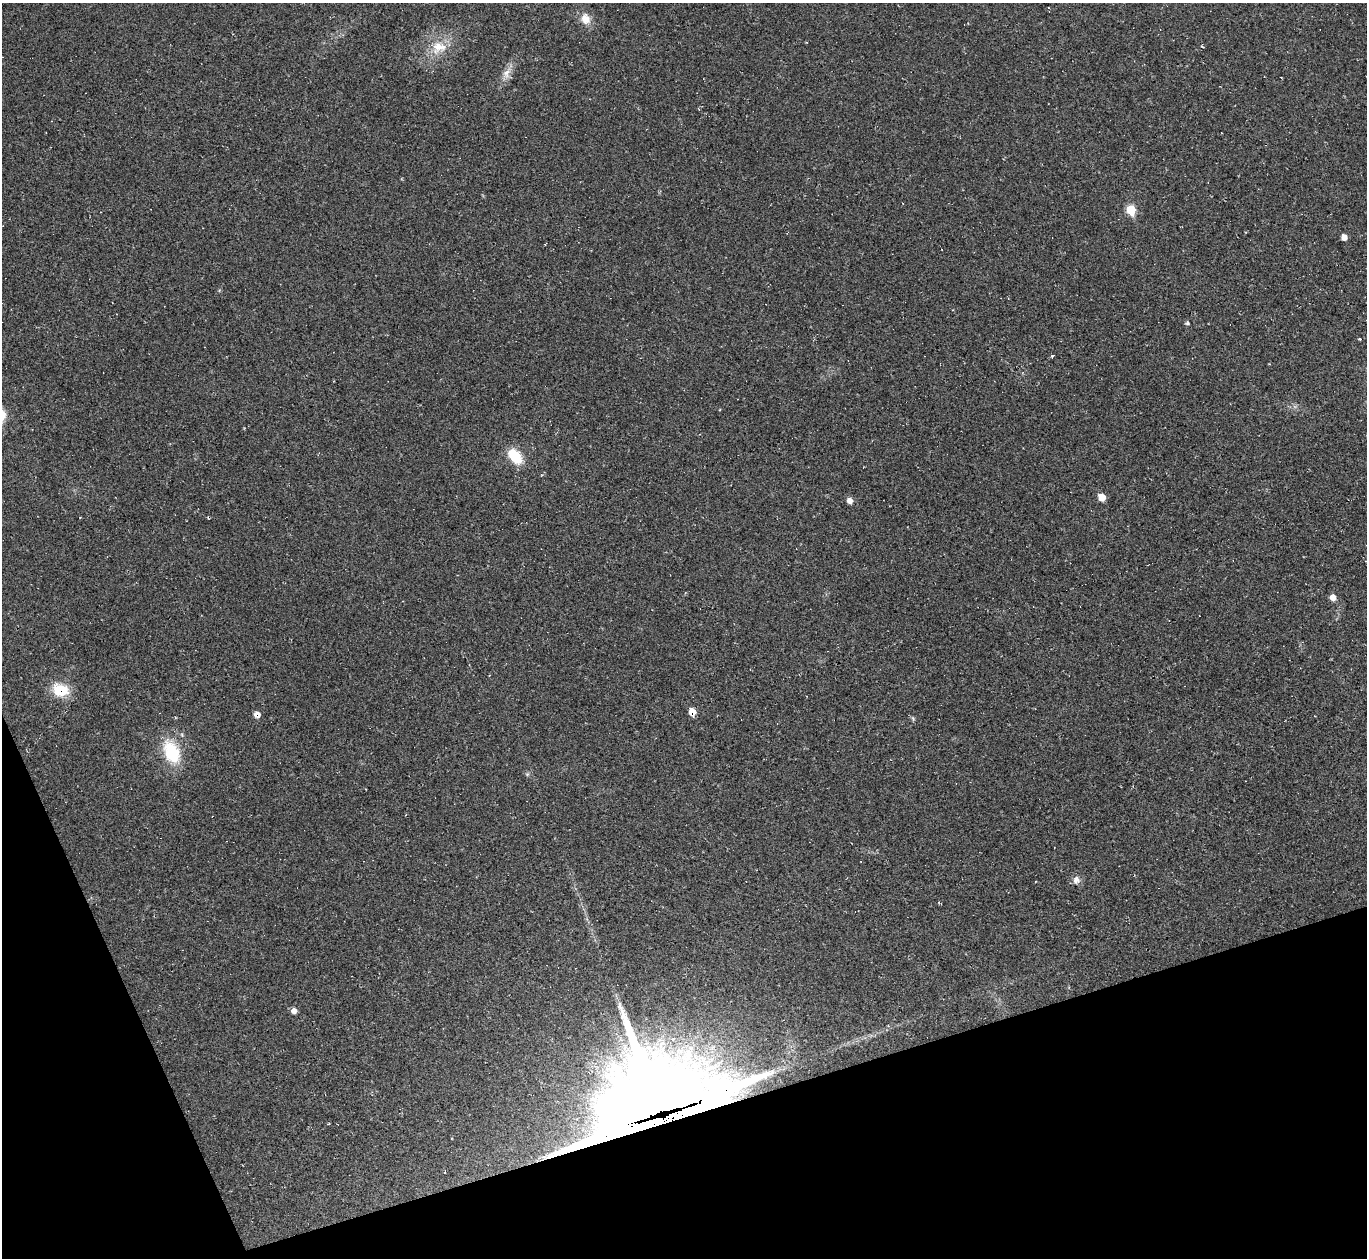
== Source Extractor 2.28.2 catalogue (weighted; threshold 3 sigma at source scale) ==
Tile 14 of 4 x 4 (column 2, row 4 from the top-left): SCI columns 1366-2730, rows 274-1529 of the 5459 x 5444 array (HDU 1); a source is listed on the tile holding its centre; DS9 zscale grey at full resolution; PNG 1369 x 1260 px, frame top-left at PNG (2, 3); no overlay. Shown black and unused: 16% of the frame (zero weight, under 2 of 3 exposures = <1% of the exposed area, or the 3 px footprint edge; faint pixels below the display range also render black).
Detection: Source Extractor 2.28.2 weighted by HDU 2 'WHT'; one run over the whole footprint, this tile lists its part. Background 0.0485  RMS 0.0067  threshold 0.0303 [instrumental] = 3 sigma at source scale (4.5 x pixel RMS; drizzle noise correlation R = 1.50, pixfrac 1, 0.05/0.05 arcsec/px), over >= 5 px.
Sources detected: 23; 1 too faint to see at this stretch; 1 cosmic-ray / hot-pixel residue — not listed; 1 inside a brighter listed object's ellipse — not listed separately; the other 20 listed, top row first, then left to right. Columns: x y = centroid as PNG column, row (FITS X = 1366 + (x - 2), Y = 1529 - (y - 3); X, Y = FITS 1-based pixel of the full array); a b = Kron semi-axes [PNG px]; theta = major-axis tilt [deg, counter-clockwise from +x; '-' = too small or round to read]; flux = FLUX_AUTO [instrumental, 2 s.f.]
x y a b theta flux
585 19 15 13 -65 8.4
439 47 23 18 15 19
506 73 22 10 64 7.3
1131 210 7 6 - 25
1344 237 6 5 - 4.3
1187 323 5 5 - 1.4
1360 339 5 3 - 0.69
1052 356 3 3 - 5
515 456 16 11 -49 23
1102 497 7 6 - 7.5
850 501 6 6 - 4.2
1333 597 6 6 - 5.4
60 690 17 13 -18 23
692 712 6 6 - 7.6
257 714 7 6 - 4
171 752 25 15 -67 37
527 774 6 5 - 1.2
1076 880 9 8 - 4.2
294 1011 7 6 - 3.5
662 1113 41 35 11 13000
Overlapping masked pixels (flux is a lower limit): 4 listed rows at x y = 60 690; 692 712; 257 714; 662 1113